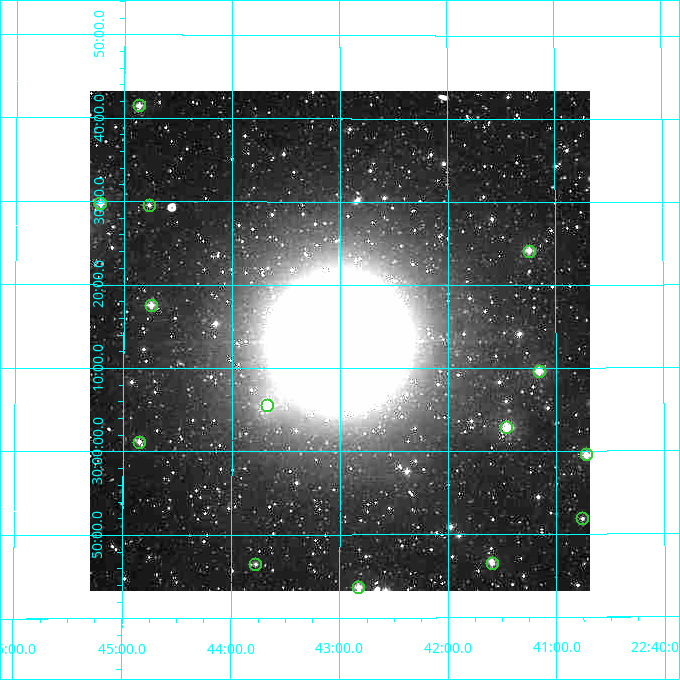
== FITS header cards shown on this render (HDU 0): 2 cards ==
NAXIS1  =                  500
NAXIS2  =                  500

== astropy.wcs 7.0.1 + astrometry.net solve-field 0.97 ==
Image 500 x 500 px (HDU 0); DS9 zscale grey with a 90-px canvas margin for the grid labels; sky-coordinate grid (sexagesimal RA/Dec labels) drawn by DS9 from the SOLVED WCS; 14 Tycho-2 reference stars matched to detected sources circled (green)
Header WCS: none
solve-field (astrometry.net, Tycho-2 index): SOLVED blind (the file carries no WCS)
Solved WCS: RA---TAN-SIP/DEC--TAN-SIP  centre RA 22:43:00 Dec +30:13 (340.75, +30.22 deg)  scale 7.2 arcsec/px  FOV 60.0' x 60.1'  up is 0 deg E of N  parity normal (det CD < 0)
(file carries no celestial WCS; the grid is the blind solution)
Tycho-2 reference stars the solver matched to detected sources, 14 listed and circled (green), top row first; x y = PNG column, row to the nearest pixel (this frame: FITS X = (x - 90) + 1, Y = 500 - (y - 91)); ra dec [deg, ICRS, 3 dp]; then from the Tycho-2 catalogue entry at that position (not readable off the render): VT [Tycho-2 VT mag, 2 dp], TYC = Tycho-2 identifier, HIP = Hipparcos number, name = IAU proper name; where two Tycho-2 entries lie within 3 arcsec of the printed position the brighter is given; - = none
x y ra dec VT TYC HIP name
139 105 341.216 +30.691 9.67 2736-939-1 - -
100 203 341.305 +30.495 9.56 2736-1236-1 - -
149 205 341.192 +30.493 10.32 2736-1564-1 - -
529 251 340.311 +30.402 9.27 2736-1532-1 - -
151 305 341.186 +30.293 9.74 2736-353-1 - -
539 371 340.289 +30.160 9.15 2736-1-1 - -
267 405 340.919 +30.093 8.05 2736-453-1 112219 -
506 427 340.365 +30.047 9.32 2736-413-1 - -
139 442 341.213 +30.019 9.90 2736-479-1 - -
586 454 340.180 +29.992 9.59 2232-1591-1 - -
582 518 340.190 +29.865 10.73 2232-219-1 - -
492 563 340.399 +29.776 10.09 2232-680-1 - -
255 564 340.944 +29.775 10.47 2232-831-1 - -
358 587 340.707 +29.729 9.13 2232-484-1 112132 -